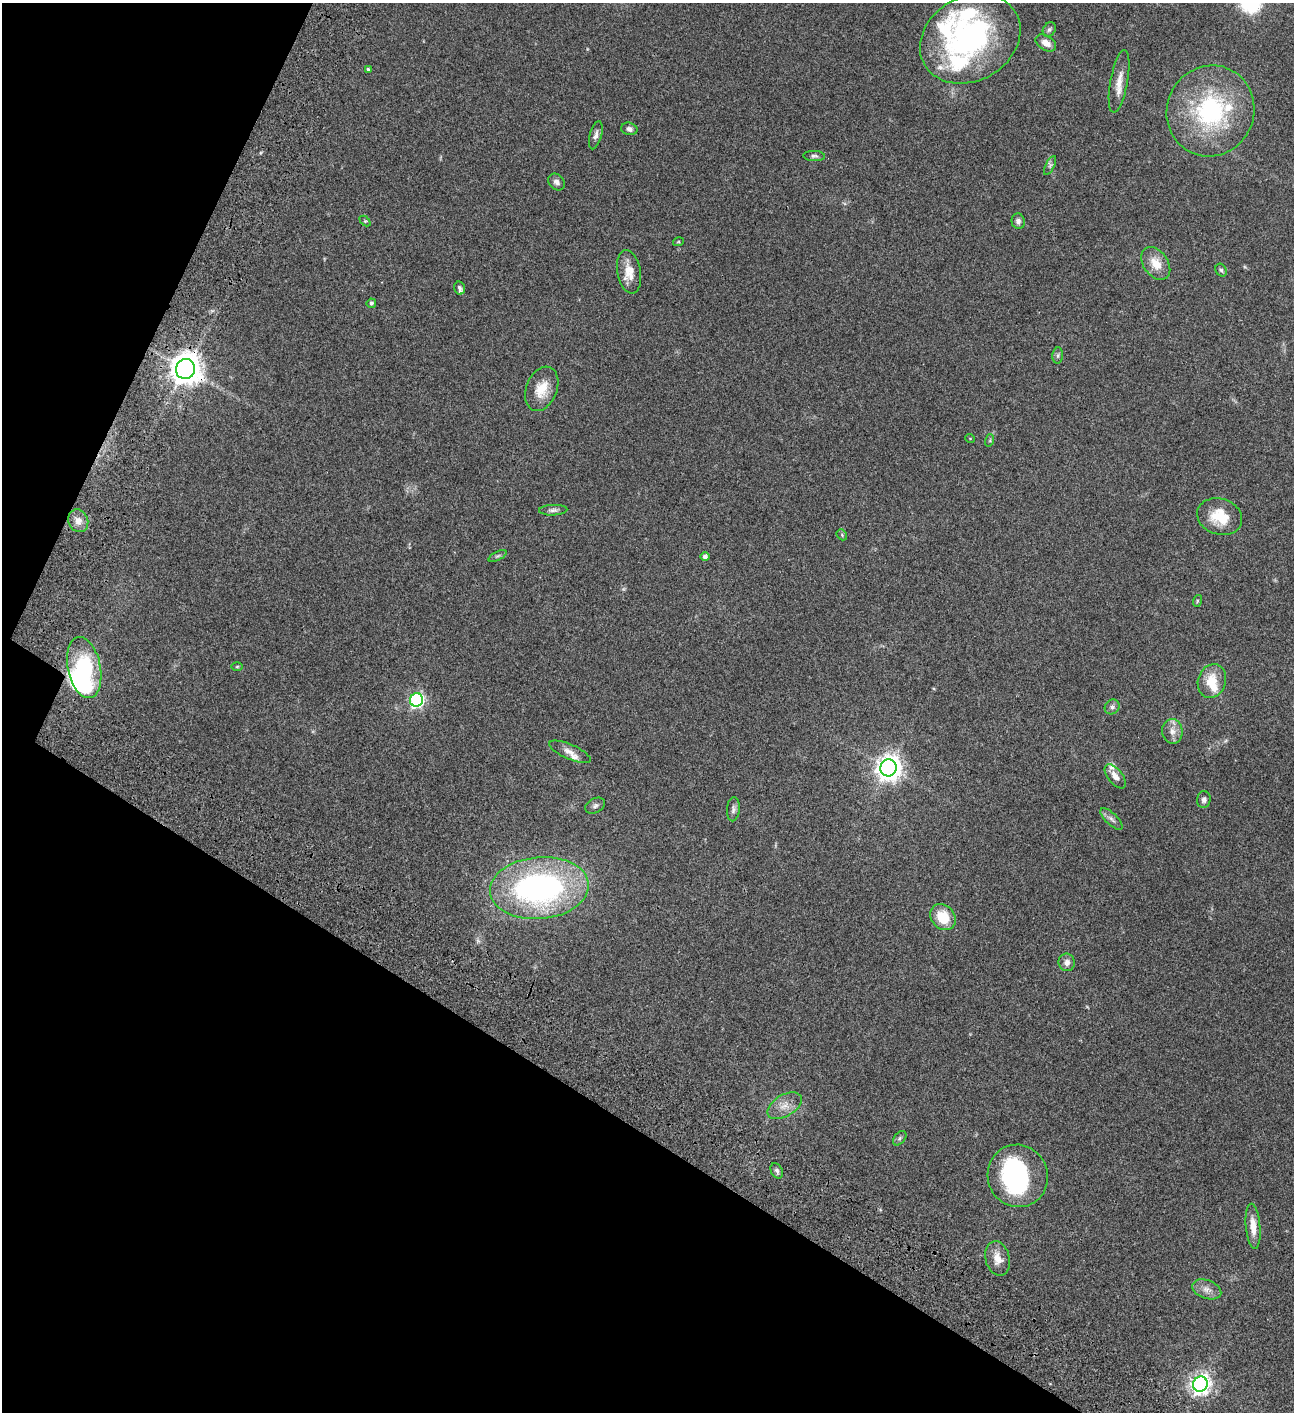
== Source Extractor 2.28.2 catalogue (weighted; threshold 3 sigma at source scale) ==
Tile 9 of 4 x 4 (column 1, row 3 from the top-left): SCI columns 505-1796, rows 1613-3022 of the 6050 x 6047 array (HDU 1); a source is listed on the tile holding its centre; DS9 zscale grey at full resolution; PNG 1296 x 1414 px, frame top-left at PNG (2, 3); each listed source drawn as its Kron ellipse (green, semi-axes under 4 px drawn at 4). Shown black and unused: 26% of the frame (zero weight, under 3 of 4 exposures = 13% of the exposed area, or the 3 px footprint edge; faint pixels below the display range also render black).
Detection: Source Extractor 2.28.2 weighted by HDU 2 'WHT'; one run over the whole footprint, this tile lists its part. Background 0.0649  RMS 0.0059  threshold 0.0264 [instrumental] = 3 sigma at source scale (4.5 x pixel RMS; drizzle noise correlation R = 1.50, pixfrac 1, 0.05/0.05 arcsec/px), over >= 5 px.
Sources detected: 67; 1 too faint to see at this stretch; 2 inside a brighter object's white glare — neither listed nor drawn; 9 inside a brighter listed object's ellipse — not listed separately; the other 55 listed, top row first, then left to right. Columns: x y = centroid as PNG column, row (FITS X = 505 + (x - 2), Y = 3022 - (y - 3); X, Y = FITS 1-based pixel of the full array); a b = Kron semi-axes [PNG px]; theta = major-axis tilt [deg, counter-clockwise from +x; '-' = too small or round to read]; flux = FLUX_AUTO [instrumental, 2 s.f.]
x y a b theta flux
1049 30 8 6 56 1.3
970 39 53 42 30 110
1046 43 11 7 -32 5
368 69 4 4 - 0.86
1119 81 31 8 79 7
1210 111 46 43 65 69
629 129 8 6 -13 1.9
596 135 14 6 75 2.4
814 156 11 5 -3 1.3
1050 165 10 4 63 1.3
556 182 9 7 -46 2.1
365 221 6 4 -44 0.65
1018 221 8 6 -76 2
678 242 5 3 - 0.54
1156 263 18 12 -55 8.6
1221 270 7 5 -61 1
629 272 22 11 -79 8
459 288 6 5 - 1.4
371 303 4 4 - 1.3
1058 355 8 5 84 1.3
185 369 10 9 - 800
542 389 23 15 68 11
970 438 5 3 - 0.43
990 440 6 4 73 0.77
553 510 14 5 2 2
1220 517 23 18 -18 15
78 521 11 10 - 4.3
842 535 6 4 -50 0.74
498 556 10 4 26 1.1
705 557 5 4 - 1.8
1197 601 6 3 72 0.61
237 667 6 4 1 0.66
84 668 31 16 -78 63
1212 681 17 14 71 11
416 700 7 6 - 110
1112 707 8 7 - 1.8
1172 731 12 10 -83 4.2
570 752 22 7 -24 4.3
888 768 8 8 - 540
1115 776 14 7 -51 4.3
1204 800 8 6 81 1.8
595 806 10 7 28 1.8
733 809 12 6 85 1.9
1111 819 14 6 -43 2.3
539 888 49 31 5 150
943 917 14 11 -47 14
1067 962 9 8 - 2.9
784 1106 19 10 31 5.8
900 1138 8 5 50 1.2
777 1171 8 5 -61 1.5
1018 1176 31 30 - 68
1253 1226 22 7 -85 6.7
998 1258 18 12 -76 6.6
1207 1289 15 9 -19 4
1200 1384 7 7 - 300
Overlapping masked pixels (flux is a lower limit): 1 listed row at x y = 185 369